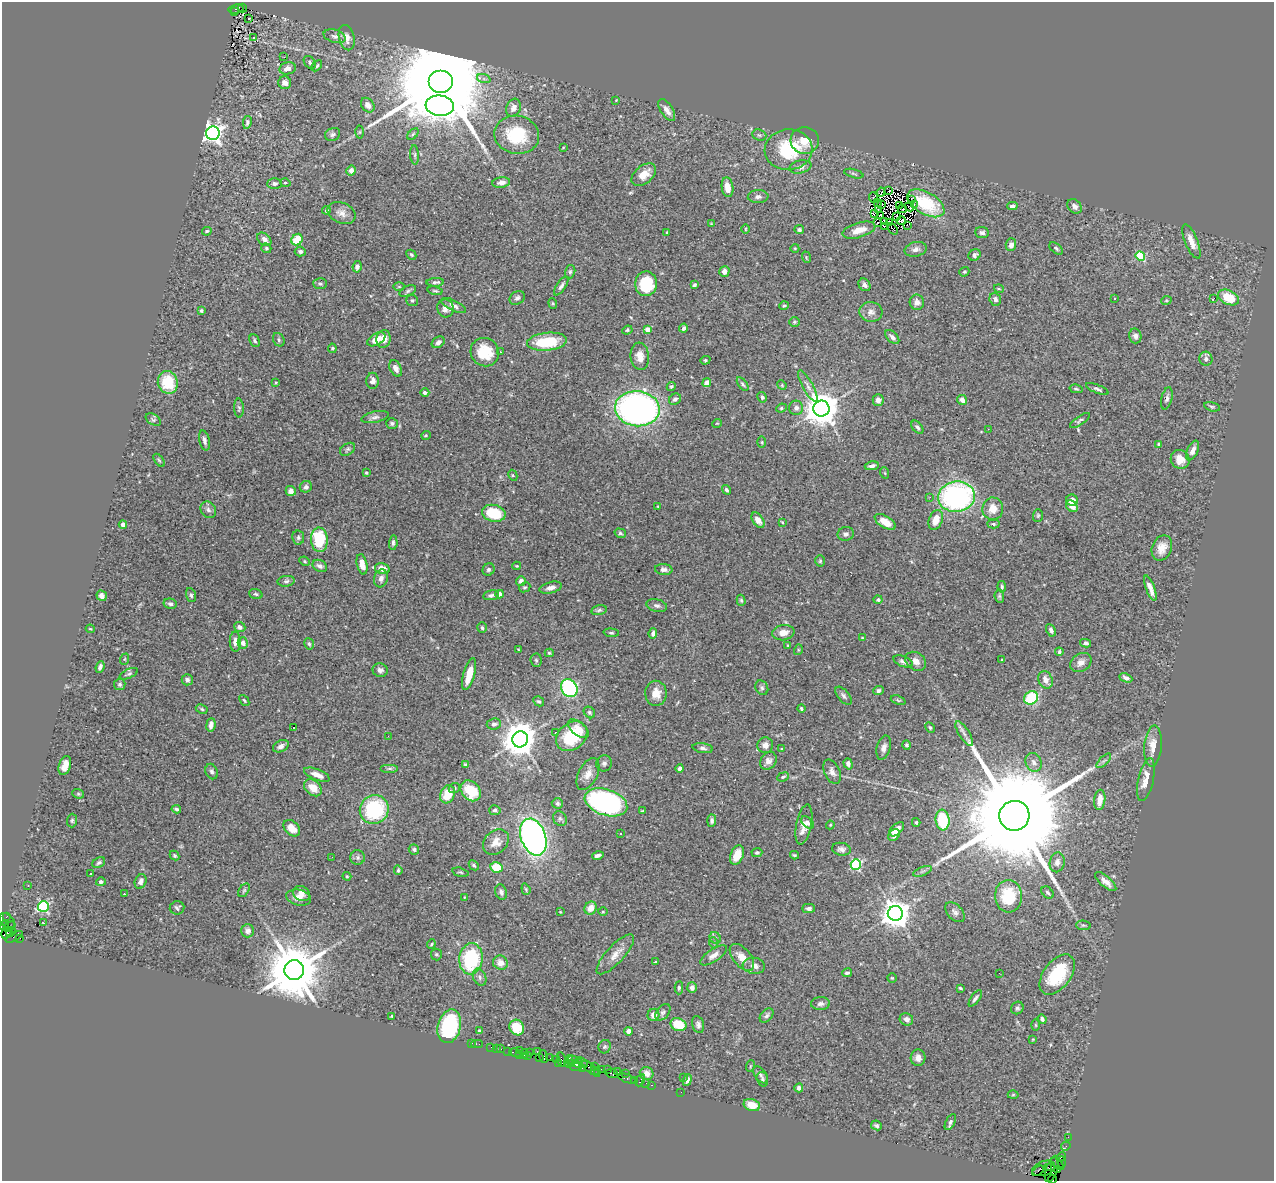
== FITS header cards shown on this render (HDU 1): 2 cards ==
NAXIS1  =                 1272
NAXIS2  =                 1179

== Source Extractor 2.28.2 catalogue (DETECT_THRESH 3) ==
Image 1272 x 1179 px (HDU 1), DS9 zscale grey, 1 PNG px = 1 image px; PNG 1276 x 1183 px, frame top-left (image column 1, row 1179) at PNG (2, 2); each listed source drawn as its Kron ellipse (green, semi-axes under 4 px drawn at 4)
Background 0.853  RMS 0.043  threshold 0.13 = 3 sigma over >= 5 px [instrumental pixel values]
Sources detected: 484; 6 with non-positive FLUX_AUTO (blend fragments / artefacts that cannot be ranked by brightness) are neither listed nor drawn; the other 478 listed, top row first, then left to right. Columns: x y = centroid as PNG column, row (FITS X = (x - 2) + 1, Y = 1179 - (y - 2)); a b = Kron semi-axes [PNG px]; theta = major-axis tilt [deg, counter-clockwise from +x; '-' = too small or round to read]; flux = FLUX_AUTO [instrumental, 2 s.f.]
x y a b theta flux
243 8 4 2 - 31
236 9 7 5 8 220
235 12 3 2 - 110
249 18 2 2 - 3.7
335 36 11 6 -17 11
253 38 3 3 - 43
347 38 13 7 -76 21
284 57 3 2 - 6.7
310 62 7 5 -54 5.8
317 66 6 3 45 4.6
287 68 8 6 11 16
484 79 7 4 -18 6.4
441 81 12 11 - 110000
285 83 6 6 - 15
616 100 3 2 - 2.1
368 105 8 6 -53 13
440 106 14 10 -7 2200
513 108 9 7 70 21
667 110 12 6 -57 20
247 122 6 4 80 7.2
360 132 6 4 89 4
213 133 7 7 - 1600
333 134 8 6 25 7.1
413 134 7 4 45 4.2
517 135 22 19 -11 160
759 135 7 5 -21 6.3
805 140 14 13 - 39
563 148 4 2 - 1.9
789 150 24 20 4 170
415 155 10 4 -86 6
800 167 11 6 12 12
351 171 5 5 - 16
854 174 10 3 -15 4.4
644 175 14 8 41 40
501 182 9 5 8 16
285 183 5 3 - 5.2
275 184 7 5 1 10
727 187 10 5 -82 32
889 191 4 2 - 2.1
881 192 4 3 - 1.8
758 197 10 6 3 11
873 198 5 3 - 9.4
911 200 3 3 - 26
878 202 2 2 - 3.2
926 203 20 11 -30 87
881 204 4 2 - 1.9
900 205 3 2 - 0.66
914 205 2 2 - 3
1012 206 5 4 - 10
1075 206 8 6 -43 11
909 207 5 2 - 1.9
878 209 3 2 - 4.5
902 209 4 2 - 2
327 210 4 3 - 4.9
341 213 15 10 -25 21
874 213 3 2 - 2.9
881 216 4 2 - 2.3
897 216 3 2 - 1.7
884 221 3 2 - 1.7
901 221 5 3 - 1
878 222 2 2 - 1.9
890 222 3 2 - 4
711 224 4 3 - 2.9
907 225 2 2 - 3.6
884 227 2 2 - 2.5
745 229 5 3 - 2.5
893 229 6 2 -52 1.4
799 230 5 4 - 6.5
859 230 17 7 17 39
207 231 5 3 - 4.2
667 232 3 2 - 2.5
982 233 7 5 -6 9.8
264 239 8 5 -42 12
297 240 6 5 - 69
1191 241 18 6 -68 28
1011 245 6 5 - 15
266 248 5 4 - 4.3
795 248 4 3 - 2.3
1056 248 8 4 -40 6
916 249 11 7 12 13
300 252 5 5 - 8.4
411 255 5 4 - 4.4
975 255 6 5 - 8.3
1140 256 5 4 - 160
806 257 6 3 -73 3.5
357 267 6 4 82 12
570 272 7 5 74 5.2
724 272 5 5 - 13
964 272 5 4 - 4.5
435 282 8 4 2 8
320 284 7 5 -3 6.3
646 284 12 11 - 110
694 285 4 4 - 5.3
864 285 7 5 -52 10
561 286 11 4 56 8.8
399 287 6 4 0 3.1
999 289 5 3 - 2.5
408 291 9 5 25 6.1
435 291 7 3 -10 4.2
1228 297 11 7 -26 84
517 298 8 6 34 9.2
1115 298 3 3 - 2.8
1214 298 3 2 - 33
995 299 7 5 -69 12
412 300 6 5 - 4.9
1166 301 5 3 - 2.7
917 302 7 7 - 15
553 303 5 4 - 3.7
454 306 13 5 -26 12
784 306 5 4 - 3.8
445 308 9 8 - 16
201 311 4 4 - 7
871 312 11 10 - 19
794 322 5 5 - 4
683 328 4 3 - 7.5
627 330 5 4 - 3.6
647 330 4 4 - 30
1135 336 7 6 - 9.9
892 337 8 5 -44 12
376 339 10 5 31 38
384 339 9 7 77 21
279 340 7 5 -64 6.6
255 341 7 4 -65 6
438 342 7 5 35 10
547 342 20 9 6 130
332 348 5 4 - 4.2
485 352 15 14 - 84
500 352 3 2 - 4.2
640 356 14 9 -83 28
1206 359 7 6 - 9.2
705 360 5 4 - 3.7
396 368 9 5 -65 17
373 381 8 6 90 14
168 382 11 10 - 110
276 383 4 3 - 3.2
707 383 4 4 - 21
743 384 8 4 -53 5.1
782 385 5 4 - 3.3
808 386 17 5 -61 15
671 387 5 4 - 4.3
1076 389 6 3 -13 4.4
1097 389 12 4 -22 6.2
425 392 4 4 - 9.4
762 397 5 4 - 7.6
1167 398 11 5 76 9.5
675 399 6 5 - 8.4
878 400 6 5 - 14
962 400 5 4 - 13
1212 407 8 4 -14 5.4
239 408 9 5 -88 6.3
781 408 5 4 - 4
796 408 7 7 - 12
637 409 22 17 -6 1100
821 409 8 8 - 6800
375 417 14 5 12 11
153 420 8 5 -30 5.6
1080 421 11 4 35 6.4
392 423 6 5 - 7.5
717 423 5 3 - 2.1
917 427 7 5 -50 7.6
988 429 2 2 - 1.7
426 435 5 3 - 3.2
204 440 10 5 -76 11
762 442 5 3 - 3.2
1159 444 4 4 - 4.4
348 449 8 5 32 6.6
1193 450 10 5 65 14
1180 459 10 9 - 32
159 460 7 3 -54 3.9
872 466 7 4 11 9.5
366 473 3 3 - 3.5
885 473 6 3 -71 2.9
513 475 6 4 -62 3.9
306 487 6 5 - 7.9
726 490 5 4 - 6.5
291 491 5 5 - 14
930 497 3 3 - 2.9
956 497 18 15 8 670
1072 500 6 5 - 20
658 506 4 3 - 2
1072 506 6 5 - 23
993 509 11 10 - 34
208 510 9 7 -55 9.4
494 513 12 8 -12 110
1038 515 6 5 - 4.4
758 520 8 5 -55 27
936 520 10 6 69 38
782 522 4 2 - 2.6
885 522 12 6 -32 26
993 524 6 4 -3 5.5
123 525 4 4 - 14
620 533 6 4 -16 5.1
846 534 8 7 - 9.7
298 538 7 6 - 6.4
319 540 12 8 -87 160
393 543 7 4 86 7
1162 548 13 9 66 30
305 561 5 4 - 3.5
820 561 5 4 - 3.9
362 564 10 5 -78 24
320 566 8 5 -28 11
517 566 4 3 - 2.8
382 569 7 5 -14 33
664 569 9 5 -6 11
489 570 6 5 - 6.5
381 578 9 7 75 12
286 581 9 5 7 6.8
521 581 5 4 - 16
525 587 6 4 28 4.1
1002 587 6 4 -81 4.7
551 588 11 5 14 16
1150 588 13 4 -70 22
256 594 7 5 -18 5
500 594 4 4 - 23
191 595 7 5 -71 5.6
491 595 8 5 9 8.4
102 596 5 5 - 12
999 596 7 4 -84 5
741 600 5 4 - 4.6
878 600 4 4 - 6.8
170 604 7 5 -13 8.4
657 605 10 6 -13 11
599 610 8 5 12 6.3
240 627 6 5 - 10
482 628 5 4 - 6
90 629 4 3 - 3
1051 630 6 4 -64 9.7
611 633 7 4 -4 4.9
653 633 5 4 - 9.4
783 633 11 7 8 25
862 638 4 4 - 2.7
235 642 10 5 -89 16
243 643 6 5 - 12
1086 643 5 4 - 7.1
309 644 6 4 -73 4.8
788 645 4 3 - 2.6
518 649 3 2 - 1.9
798 650 5 3 - 3.3
1059 652 4 3 - 4.2
549 653 4 4 - 3.9
125 659 6 3 71 2.7
536 660 7 5 -85 5.9
1001 660 2 2 - 1.7
903 661 10 5 -22 9.8
916 661 11 8 -36 20
1081 662 11 8 33 19
100 667 6 3 68 8.7
380 670 7 7 - 10
129 674 10 4 24 5.9
469 674 16 5 75 53
1126 678 7 4 -23 10
187 680 5 5 - 9.8
1045 680 9 7 -68 24
120 684 6 5 - 6.1
569 688 9 8 - 460
762 688 8 6 -60 6.5
878 691 5 4 - 7.6
656 693 12 10 -89 33
844 696 11 5 -51 9.1
1031 698 7 6 - 170
244 700 6 4 -50 3.8
898 700 8 4 -20 4.5
539 701 6 4 -30 5.3
202 709 6 4 -28 4.5
801 709 4 3 - 4.7
589 712 6 5 - 5
494 724 7 5 7 9.8
211 725 7 4 83 15
930 727 6 4 -62 4.5
294 728 3 2 - 4.3
578 729 12 6 -41 25
555 733 3 2 - 4.6
964 734 14 5 -57 13
388 736 3 2 - 3.6
572 736 17 13 39 140
520 739 8 8 - 6400
765 745 8 8 - 17
907 745 5 4 - 6.5
281 746 8 5 28 13
1153 746 20 8 86 37
703 748 10 5 -9 9.1
884 748 12 6 76 15
782 749 3 3 - 2.8
768 761 9 7 52 17
1104 761 9 3 45 7.3
1034 762 10 7 -64 15
604 763 8 7 - 8.2
848 764 6 4 -72 9.4
65 765 10 6 71 28
466 765 4 3 - 5.5
390 768 9 4 0 5.7
680 768 4 3 - 10
212 772 8 6 -67 8.2
832 772 13 7 -65 16
588 774 17 9 63 27
317 775 13 5 -22 21
783 777 6 4 22 4.4
1146 780 22 7 77 42
313 788 10 7 -42 36
454 788 6 4 23 4.3
471 791 11 9 -49 89
78 794 6 4 -21 4.1
448 794 9 7 68 62
1100 800 10 5 83 33
606 802 22 13 -18 680
557 803 5 5 - 7.7
176 809 4 3 - 4.8
374 809 15 14 - 260
495 810 5 5 - 7.5
642 811 4 3 - 3.8
1014 816 15 15 - 120000
560 819 8 6 -56 8.4
72 820 7 5 89 5.5
943 820 10 7 -85 150
712 821 6 4 89 7.2
916 822 4 3 - 3.9
808 823 7 4 -45 8
804 824 20 7 79 27
830 825 4 4 - 2.9
292 828 10 6 -43 32
897 829 9 5 42 23
621 834 3 2 - 7.7
894 835 6 5 - 11
533 837 19 12 -71 1200
496 842 14 11 43 30
841 849 9 6 -10 12
414 850 5 5 - 5.6
757 853 5 4 - 5.6
598 855 6 3 14 8
737 855 10 6 67 49
794 855 4 3 - 4.2
175 856 5 4 - 4.7
332 857 3 2 - 4.4
358 857 7 7 - 8.9
1057 862 10 7 79 14
99 863 7 5 34 5.9
474 865 6 3 -45 4.4
856 865 5 5 - 290
497 867 6 5 - 98
398 870 5 3 - 4.2
922 871 10 3 21 6.3
460 872 8 3 -13 3.8
90 874 3 2 - 3.4
347 876 4 4 - 2.8
141 881 7 5 66 15
101 882 5 4 - 7.3
1106 882 13 5 -41 20
28 886 3 2 - 3
526 889 6 4 -70 3.7
244 890 7 5 54 5
501 892 8 6 -71 9.3
1047 892 7 5 -46 5.8
301 893 9 7 -29 16
125 894 4 2 - 3.4
1008 896 16 13 -85 110
464 897 4 2 - 1.8
299 898 12 7 -13 21
43 907 5 5 - 370
177 908 7 6 - 6.2
591 908 7 6 - 31
809 908 6 4 1 8.6
560 912 3 2 - 1.9
603 912 5 3 - 2.8
955 912 12 7 -46 11
895 913 7 7 - 4300
7 916 3 2 - 35
7 921 10 6 -47 190
44 923 4 3 - 15
1083 925 7 5 -5 5.8
4 926 5 3 - 150
9 927 6 4 37 150
248 931 6 6 - 9.7
11 932 5 4 - 350
7 933 6 5 - 160
14 937 9 4 29 94
20 938 3 2 - 320
715 938 6 5 - 5.9
714 943 5 3 - 3.4
431 944 5 3 - 3.7
615 954 26 9 47 32
436 955 6 5 - 5.1
714 955 15 6 34 17
742 957 16 9 -50 30
471 959 15 11 84 220
655 961 3 3 - 15
500 963 7 7 - 24
754 966 11 8 -7 19
294 970 10 10 - 24000
847 973 5 4 - 6.7
999 973 2 2 - 31
1057 975 23 13 53 160
479 977 9 6 -67 10
892 978 5 4 - 3.3
679 988 6 4 -90 4.8
692 988 5 5 - 10
960 988 4 3 - 4.2
975 998 9 4 54 8.8
820 1004 9 6 3 9.8
1017 1008 6 6 - 6.9
663 1012 9 6 50 7.8
653 1015 6 5 - 19
767 1015 8 5 51 8.8
392 1016 3 3 - 3.2
906 1019 7 6 - 13
1042 1019 5 4 - 8
698 1024 9 6 -78 9.3
678 1025 8 6 -23 72
1035 1025 5 3 - 3.1
449 1026 17 11 75 250
517 1027 8 7 - 76
479 1031 4 3 - 6.6
629 1031 4 4 - 25
1033 1039 4 3 - 2.4
472 1043 2 2 - 6.1
477 1044 6 2 -1 17
491 1047 2 2 - 35
605 1047 7 6 - 5.9
496 1048 2 2 - 11
500 1049 3 3 - 65
519 1050 3 2 - 21
508 1051 2 2 - 10
537 1051 3 2 - 140
515 1053 6 3 -12 160
530 1053 3 2 - 51
520 1054 3 2 - 77
524 1054 5 3 - 81
527 1055 3 3 - 38
544 1057 6 3 -69 55
540 1058 3 2 - 13
550 1058 2 2 - 31
918 1058 8 7 - 17
556 1059 3 2 - 31
562 1060 7 3 -74 130
573 1060 5 3 - 260
569 1061 6 3 78 120
559 1063 4 2 - 31
572 1063 3 3 - 170
578 1063 5 3 - 80
584 1065 3 3 - 44
750 1066 6 3 71 2.9
576 1067 6 3 -10 450
589 1067 14 3 -41 160
595 1067 3 3 - 130
582 1068 2 2 - 52
602 1069 3 2 - 38
607 1069 2 2 - 85
594 1071 3 2 - 21
598 1071 3 2 - 40
618 1072 3 2 - 76
625 1073 3 2 - 50
647 1073 7 6 - 23
612 1074 6 3 -20 83
761 1075 10 5 -53 8.8
683 1077 2 2 - 1.8
627 1078 9 3 -19 140
762 1079 7 5 -73 5.5
640 1080 6 3 63 160
687 1080 6 4 68 12
635 1081 3 3 - 74
646 1083 2 2 - 15
651 1085 3 2 - 32
799 1088 4 4 - 9.4
681 1092 2 2 - 32
1013 1095 5 3 - 3.2
752 1105 8 6 -17 45
950 1122 8 4 63 8.2
876 1125 6 4 -26 5.8
1068 1137 2 2 - 15
1066 1146 5 3 - 23
1061 1157 5 2 - 140
1062 1162 6 3 -89 110
1057 1164 8 3 -44 150
1048 1167 3 2 - 85
1044 1168 11 7 18 240
1052 1169 14 5 70 370
1057 1169 3 2 - 56
1038 1171 7 2 36 81
1052 1179 4 3 - 39
At the frame edge (FLAGS 8, measured only in part): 1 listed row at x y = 1052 1179
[6 non-positive-flux detections neither listed nor drawn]